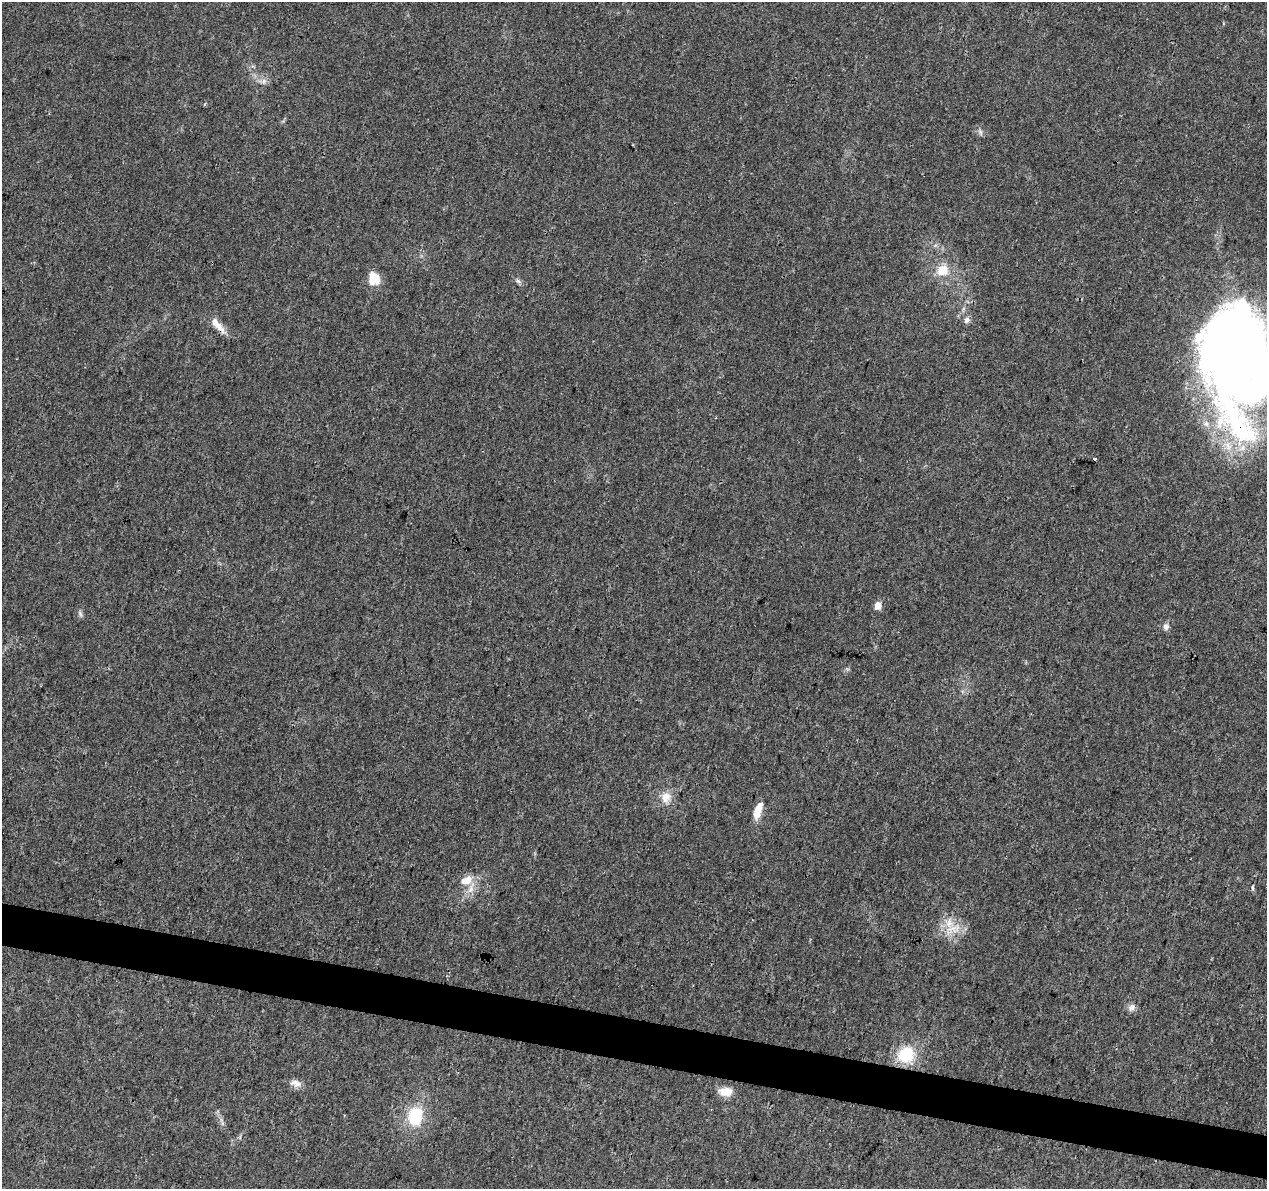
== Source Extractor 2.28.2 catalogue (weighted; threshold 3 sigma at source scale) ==
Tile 6 of 4 x 4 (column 2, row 2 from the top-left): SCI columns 1267-2531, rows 2603-3789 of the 5076 x 5262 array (HDU 1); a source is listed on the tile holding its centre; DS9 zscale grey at full resolution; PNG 1269 x 1191 px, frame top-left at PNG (2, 2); no overlay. Shown black and unused: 4% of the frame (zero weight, under 3 of 4 exposures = <1% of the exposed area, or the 3 px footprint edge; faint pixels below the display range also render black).
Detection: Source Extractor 2.28.2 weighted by HDU 2 'WHT'; one run over the whole footprint, this tile lists its part. Background 0.0195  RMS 0.0029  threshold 0.0131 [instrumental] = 3 sigma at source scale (4.5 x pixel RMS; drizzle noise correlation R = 1.50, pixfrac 1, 0.0396/0.0396 arcsec/px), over >= 5 px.
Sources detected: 29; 4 inside a brighter object's white glare — not listed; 2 inside a brighter listed object's ellipse — not listed separately; the other 23 listed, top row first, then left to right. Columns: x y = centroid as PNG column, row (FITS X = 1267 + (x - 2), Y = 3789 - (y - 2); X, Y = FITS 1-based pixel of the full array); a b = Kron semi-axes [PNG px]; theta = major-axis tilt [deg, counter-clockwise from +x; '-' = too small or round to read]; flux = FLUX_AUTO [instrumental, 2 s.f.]
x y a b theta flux
264 81 8 6 -84 1
980 132 9 5 -67 0.8
943 271 8 8 - 6.5
374 279 6 5 - 24
518 281 8 4 -44 0.68
967 320 8 7 - 1.1
217 325 25 7 -49 3.8
1235 358 112 56 88 300
1094 459 3 3 - 1.4
878 606 5 5 - 5.5
80 614 10 5 -71 0.69
1166 627 9 8 - 1.1
666 797 15 12 64 3.5
758 808 17 10 58 3.1
467 880 18 11 26 3.8
1252 888 7 3 -89 0.43
953 929 30 12 20 5.7
1131 1007 11 8 56 1.3
906 1055 19 17 30 11
295 1083 16 9 -11 1.9
725 1092 16 10 -2 3.9
415 1116 22 17 81 12
222 1123 7 4 -72 0.61
Overlapping masked pixels (flux is a lower limit): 2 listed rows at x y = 217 325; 1235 358
Isophote crosses this tile's border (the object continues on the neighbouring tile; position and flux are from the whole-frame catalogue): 1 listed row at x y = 1235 358